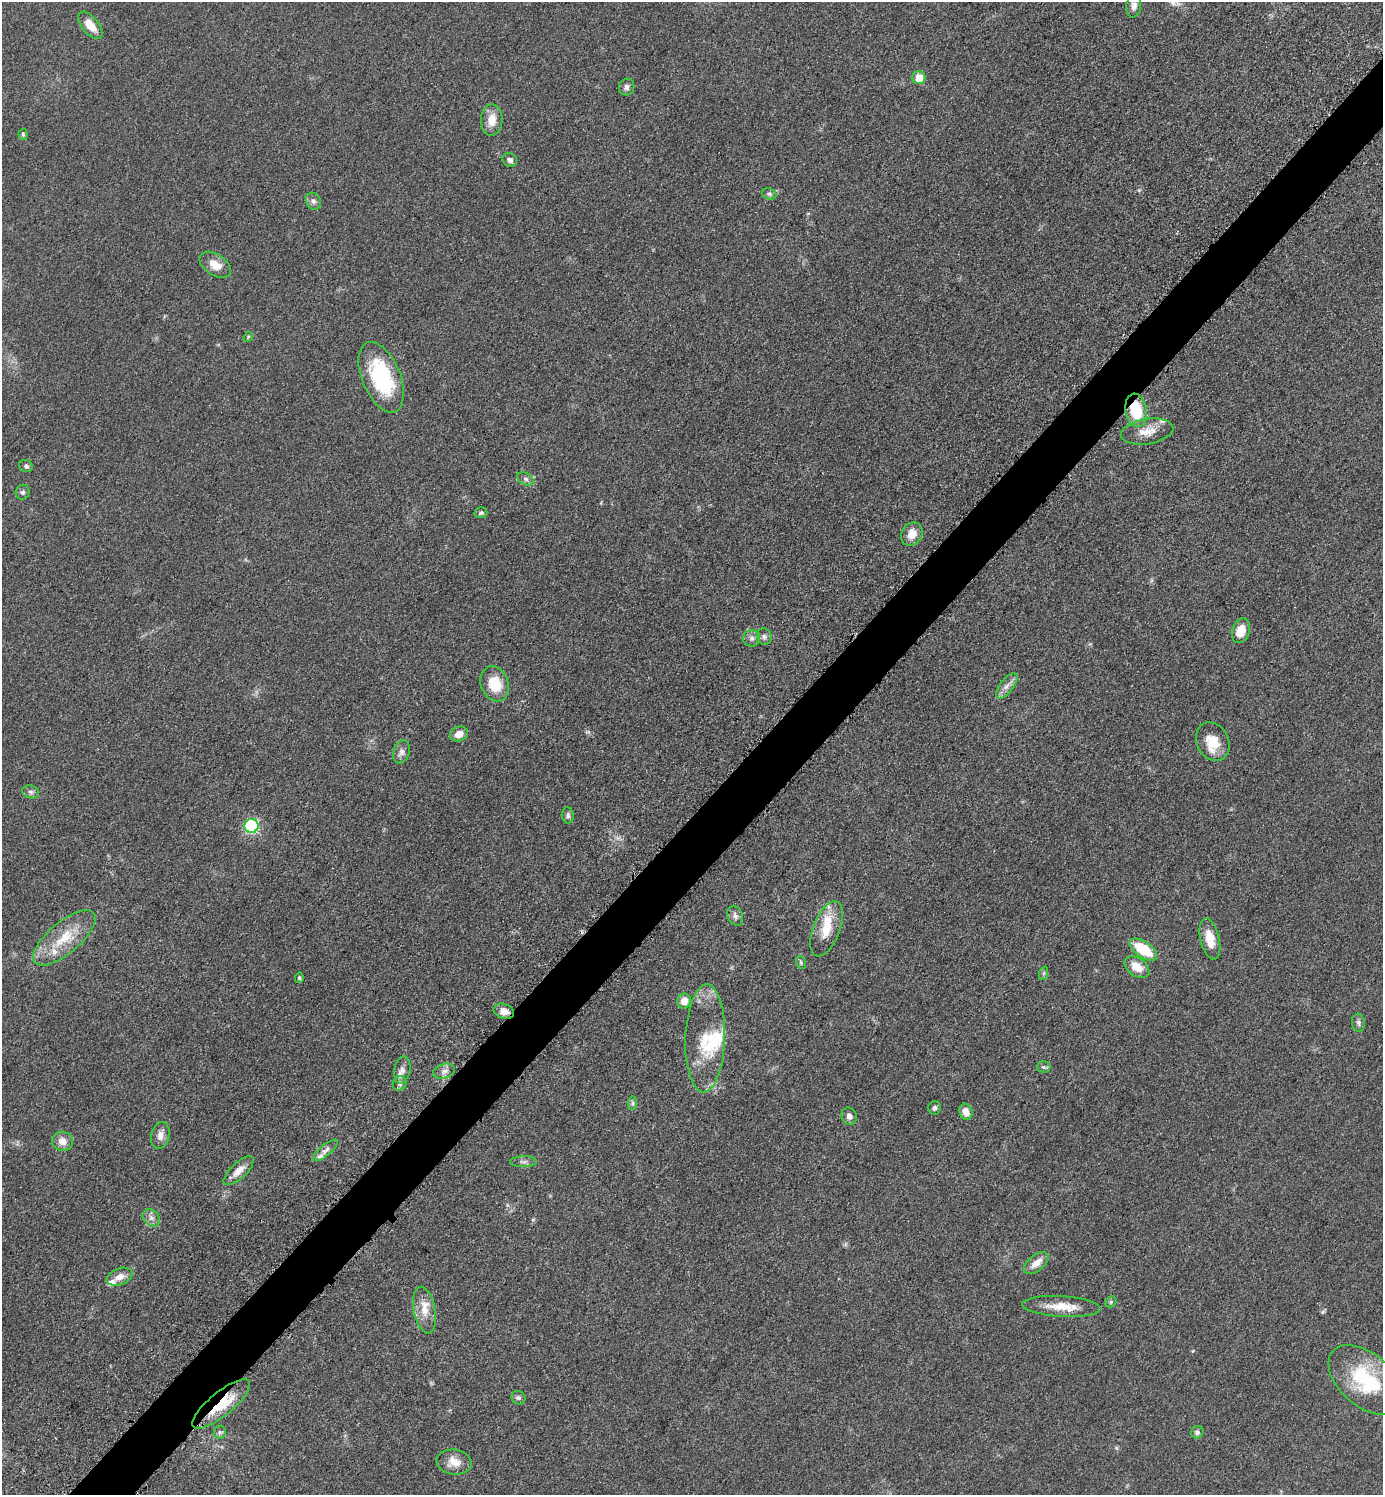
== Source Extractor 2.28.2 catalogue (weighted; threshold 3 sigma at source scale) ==
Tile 7 of 4 x 4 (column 3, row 2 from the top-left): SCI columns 2973-4353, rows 3005-4497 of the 6048 x 6047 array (HDU 1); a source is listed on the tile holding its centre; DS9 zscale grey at full resolution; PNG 1385 x 1497 px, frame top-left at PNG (2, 2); each listed source drawn as its Kron ellipse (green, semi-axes under 4 px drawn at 4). Shown black and unused: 4% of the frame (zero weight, under 3 of 5 exposures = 4% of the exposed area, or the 3 px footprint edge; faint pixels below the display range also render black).
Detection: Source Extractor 2.28.2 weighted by HDU 2 'WHT'; one run over the whole footprint, this tile lists its part. Background 0.0497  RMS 0.0055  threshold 0.0245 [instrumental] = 3 sigma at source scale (4.5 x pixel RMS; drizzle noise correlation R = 1.50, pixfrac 1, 0.05/0.05 arcsec/px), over >= 5 px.
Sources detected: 77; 9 inside a brighter listed object's ellipse — not listed separately; the other 68 listed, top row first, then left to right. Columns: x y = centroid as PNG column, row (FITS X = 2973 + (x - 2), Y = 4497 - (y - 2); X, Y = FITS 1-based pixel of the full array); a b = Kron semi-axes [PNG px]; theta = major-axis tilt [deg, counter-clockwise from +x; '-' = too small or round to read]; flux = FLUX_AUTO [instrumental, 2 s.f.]
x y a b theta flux
1134 6 12 7 84 2.9
90 25 16 8 -51 7.6
919 78 6 6 - 8.3
627 87 8 7 - 2.1
492 120 15 11 88 7.8
23 134 5 4 - 0.78
510 160 8 6 -40 2.2
769 194 7 5 -22 1.2
313 201 9 7 -64 2
215 265 17 10 -33 7.2
248 337 5 4 - 0.64
381 377 37 19 -67 47
1136 410 17 10 -80 22
1147 432 26 12 9 8.7
26 466 7 6 - 1.3
526 479 9 5 -28 1.7
23 492 7 7 - 1.3
481 513 6 5 - 1.1
912 534 12 10 57 6.8
1241 631 13 8 72 8.5
764 636 8 7 - 1.7
752 638 8 8 - 2.3
495 684 18 13 -71 15
1007 686 15 7 52 3.6
459 734 9 7 18 5.7
1213 742 20 16 -63 12
401 752 12 8 71 2.9
31 792 8 6 -17 1.5
568 815 8 6 -85 1.5
251 826 7 7 - 67
735 916 10 7 -66 2.2
827 929 29 13 69 14
64 938 38 15 40 19
1210 939 21 9 -77 9.3
1143 949 16 8 -33 21
801 962 6 5 - 0.87
1137 967 14 9 -35 8.2
1044 973 7 4 71 0.86
299 978 5 4 - 0.87
684 1001 7 7 - 4.8
504 1011 10 7 -18 4.6
1358 1023 9 6 -85 1.7
705 1038 54 20 88 25
1043 1067 7 5 -1 1.1
402 1070 14 8 80 3.4
444 1071 11 7 15 2.7
400 1083 7 6 - 1.6
633 1103 7 4 90 1
934 1108 6 6 - 1.2
966 1112 8 6 -70 4.7
849 1116 9 7 -72 2.5
160 1135 13 9 76 3.7
62 1141 10 9 - 5.5
325 1150 15 5 40 2.8
523 1162 13 5 1 2
239 1171 19 8 44 5.2
151 1218 10 7 -43 2.5
1036 1263 15 7 38 5.5
119 1277 13 8 21 4.6
1111 1302 6 5 - 0.86
1062 1306 39 10 -3 12
425 1310 23 11 -79 8.1
1366 1380 44 26 -41 42
518 1398 7 6 - 1.3
221 1404 36 12 39 19
220 1432 6 6 - 1.3
1197 1432 6 6 - 1.6
454 1462 17 12 -8 7.4
Overlapping masked pixels (flux is a lower limit): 3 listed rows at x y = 1136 410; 504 1011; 221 1404